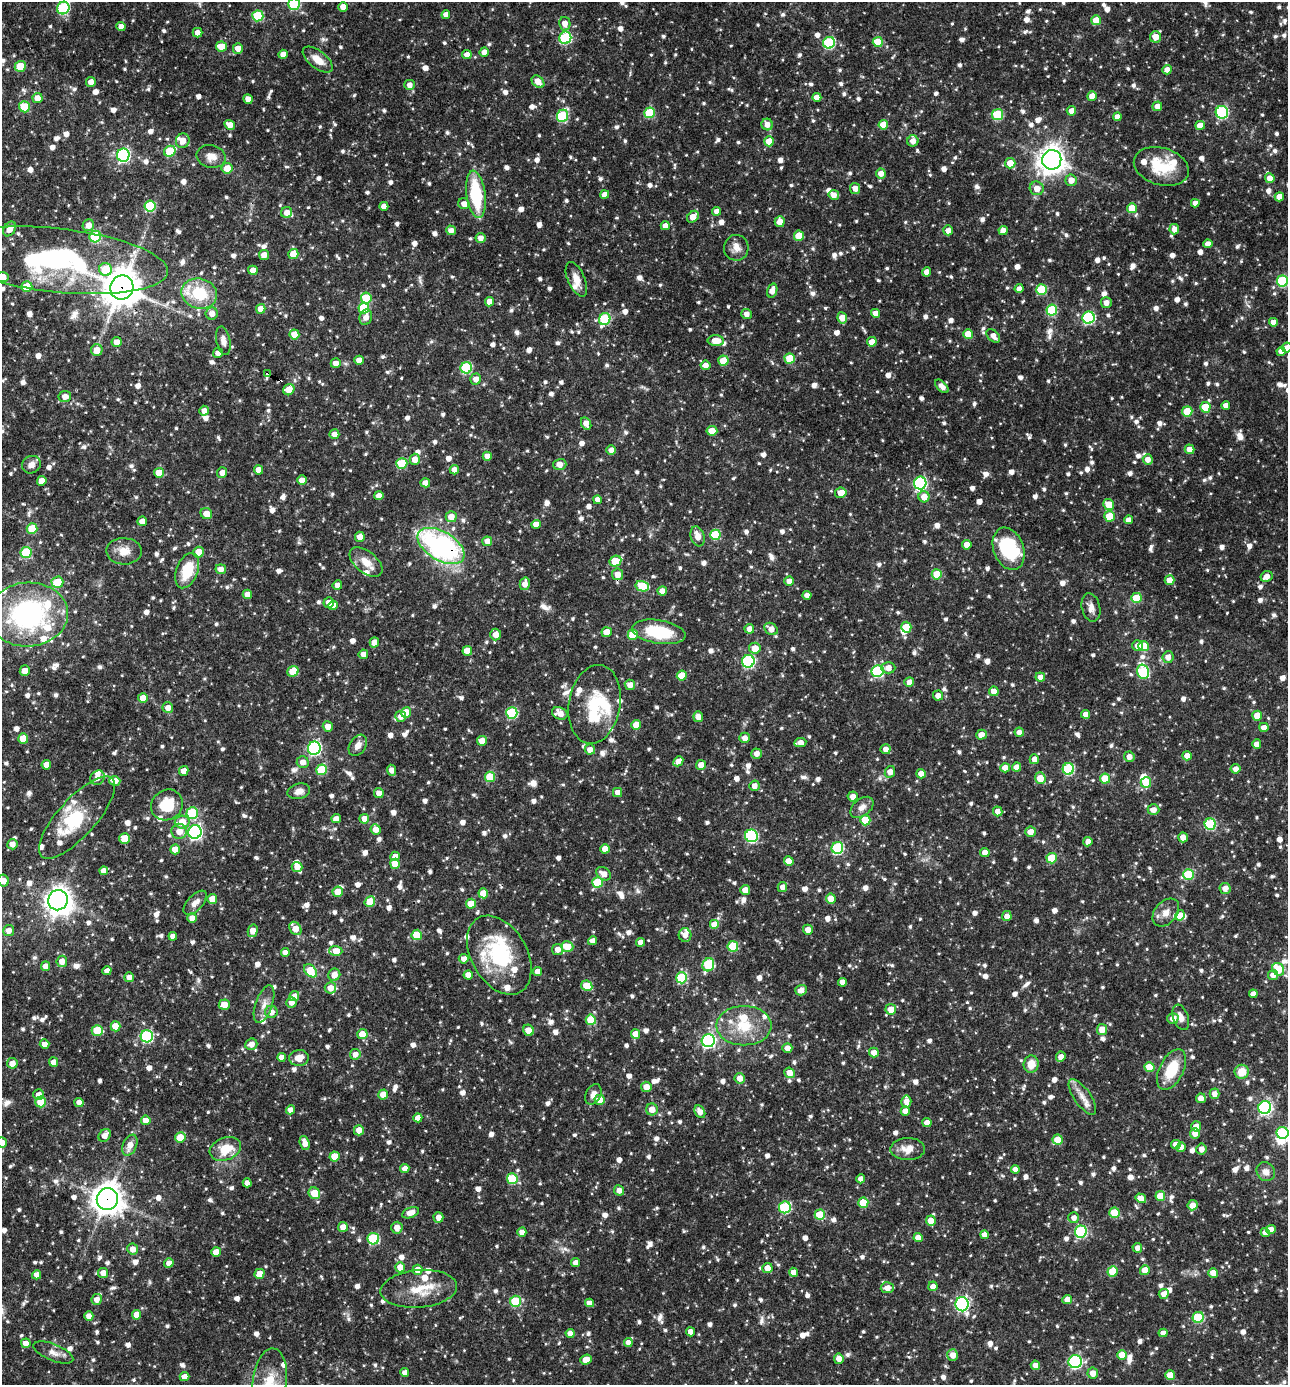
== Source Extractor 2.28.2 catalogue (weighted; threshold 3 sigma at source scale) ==
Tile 11 of 4 x 4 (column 3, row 3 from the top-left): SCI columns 2842-4127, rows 1385-2767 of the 5550 x 5536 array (HDU 1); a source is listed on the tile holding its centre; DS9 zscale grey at full resolution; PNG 1290 x 1387 px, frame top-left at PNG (2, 2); each listed source drawn as its Kron ellipse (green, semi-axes under 4 px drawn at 4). Shown black and unused: <1% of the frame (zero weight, under 3 of 4 exposures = <1% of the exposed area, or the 3 px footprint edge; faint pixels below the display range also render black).
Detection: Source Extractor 2.28.2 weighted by HDU 2 'WHT'; one run over the whole footprint, this tile lists its part. Background 0.0653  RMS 0.0036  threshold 0.0163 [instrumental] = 3 sigma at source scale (4.5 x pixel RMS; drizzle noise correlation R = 1.50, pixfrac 1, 0.05/0.05 arcsec/px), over >= 5 px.
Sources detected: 1470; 7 inside a brighter object's white glare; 3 cosmic-ray / hot-pixel residue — neither listed nor drawn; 46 inside a brighter listed object's ellipse — not listed separately; of the other 1414, all 500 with FLUX_AUTO >= 2.34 (the completeness limit of this list) listed and drawn (914 fainter detections not listed), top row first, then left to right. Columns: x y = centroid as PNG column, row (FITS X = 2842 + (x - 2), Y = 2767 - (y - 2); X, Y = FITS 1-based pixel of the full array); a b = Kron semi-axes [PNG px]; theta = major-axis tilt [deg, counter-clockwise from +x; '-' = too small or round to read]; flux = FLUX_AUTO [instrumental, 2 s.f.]
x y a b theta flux
294 4 6 5 - 35
343 7 5 4 - 3.3
63 8 6 6 - 37
446 15 4 4 - 2.7
258 16 5 5 - 18
1096 20 5 5 - 7
565 24 7 5 -78 3
121 27 4 4 - 2.7
197 33 5 4 - 2.5
1155 37 5 5 - 4.1
565 38 6 6 - 31
878 42 5 5 - 10
829 43 6 5 - 33
221 46 5 5 - 6.6
238 48 5 5 - 3
484 52 5 4 - 2.6
283 54 4 4 - 2.8
467 55 4 4 - 2.5
318 60 18 8 -38 4.7
20 66 6 5 - 10
1167 70 5 4 - 2.4
91 82 5 4 - 2.6
538 82 7 5 -46 3.7
409 85 5 5 - 2.4
1092 96 5 4 - 4.1
817 97 4 4 - 3.3
37 98 5 5 - 4
248 99 5 4 - 2.8
1157 106 5 5 - 2.8
24 107 5 5 - 12
1071 111 5 4 - 2.5
1222 112 6 6 - 44
650 113 5 5 - 18
998 115 5 5 - 21
562 116 6 5 - 31
1117 117 4 4 - 2.7
767 124 6 5 - 2.8
230 125 5 4 - 3.4
883 125 5 5 - 7.5
1200 125 5 4 - 3.8
183 141 7 6 - 3.4
769 141 5 5 - 6.6
913 141 5 5 - 3.1
170 151 6 5 - 15
123 155 6 6 - 64
211 156 14 11 -12 3.6
1052 160 10 9 - 390
1010 163 5 5 - 5.6
1161 166 28 18 -16 15
227 168 5 5 - 4.4
881 173 5 5 - 2.6
1270 178 5 4 - 3.1
1071 180 6 5 - 3.1
855 188 6 5 - 2.9
1037 188 7 7 - 3.2
476 194 24 9 -82 23
604 194 4 4 - 3
834 195 5 5 - 2.5
1279 197 5 4 - 4.2
1195 203 4 4 - 2.4
464 204 5 5 - 2.5
150 206 5 5 - 18
384 206 4 4 - 2.5
1132 208 5 5 - 6.9
717 211 4 4 - 2.4
287 212 5 5 - 2.8
693 217 7 5 46 4.2
780 222 5 5 - 3.2
88 225 6 5 - 3.8
665 226 4 4 - 2.7
10 229 8 5 56 3.3
1174 229 5 5 - 2.6
451 230 5 5 - 2.4
948 230 5 5 - 2.6
1003 231 4 4 - 3.1
799 236 5 5 - 7.9
95 237 6 5 - 27
480 238 5 5 - 2.6
1208 244 5 4 - 2.7
736 248 13 12 - 3.1
293 254 5 5 - 6.2
264 255 5 5 - 2.8
56 260 112 32 -6 86
106 269 6 6 - 10
253 270 5 4 - 2.9
927 272 4 4 - 2.8
2 277 7 5 -1 4.6
576 279 18 8 -66 4
1282 281 5 5 - 27
27 287 5 5 - 12
122 287 12 11 - 790
1019 289 4 4 - 2.5
1041 290 5 5 - 16
772 291 7 5 73 3.3
199 294 18 15 -14 17
366 298 5 5 - 13
489 302 5 4 - 3.1
1106 303 5 5 - 2.4
364 308 5 5 - 14
261 309 5 4 - 3.8
1052 310 5 5 - 22
875 313 4 4 - 3
212 314 6 6 - 3
746 314 5 5 - 2.4
366 317 8 6 71 2.5
842 318 5 4 - 4.6
1089 318 6 6 - 43
605 319 6 5 - 29
1273 322 4 4 - 2.5
294 334 5 5 - 5.2
968 334 5 5 - 7.4
993 336 8 5 -46 2.5
223 341 14 7 -78 2.6
716 341 8 5 -2 4.5
117 342 5 5 - 3.1
872 342 4 4 - 3.9
1287 348 5 5 - 2.4
97 350 6 5 - 4.1
1281 351 4 4 - 2.4
218 353 5 5 - 2.6
790 358 5 5 - 12
359 360 4 4 - 3.2
723 361 5 5 - 8.2
336 363 5 5 - 2.5
705 365 5 5 - 2.5
466 368 6 5 - 29
267 374 4 4 - 11
476 379 5 5 - 2.7
942 386 8 4 -43 2.5
289 390 6 5 - 6.3
65 397 6 5 - 3
1226 405 4 4 - 2.5
1205 407 5 5 - 9.1
204 411 5 4 - 2.7
1187 411 5 5 - 10
586 423 6 5 - 3
712 431 5 5 - 5.9
334 434 5 5 - 2.4
1190 449 5 5 - 3.5
611 450 5 5 - 2.7
487 456 4 4 - 2.4
415 459 5 5 - 3.1
1148 459 5 5 - 2.6
402 463 5 5 - 16
560 464 6 5 - 3.2
31 465 10 8 32 2.4
259 470 4 4 - 3.9
454 470 4 4 - 2.5
222 472 5 5 - 2.4
159 473 5 5 - 6.7
302 480 5 4 - 3.5
42 481 5 4 - 4.1
425 483 5 4 - 2.7
920 483 6 6 - 53
841 493 5 5 - 4.1
379 496 4 4 - 2.6
924 497 5 5 - 4
597 500 4 4 - 2.4
1109 504 5 5 - 7
206 514 6 5 - 4.2
1109 516 5 5 - 8.3
451 517 5 5 - 4.3
1129 520 4 4 - 2.7
142 521 5 4 - 2.6
536 524 4 4 - 3.8
32 528 5 5 - 11
715 535 5 5 - 16
698 536 10 7 -73 3.3
360 537 5 4 - 3.1
487 541 5 5 - 3.3
967 545 5 4 - 3
441 546 26 14 -31 77
1009 549 22 15 -70 23
124 551 18 13 -1 4.8
198 552 5 5 - 4.3
26 553 5 5 - 18
615 561 6 5 - 12
366 562 19 10 -39 4.6
221 569 5 5 - 2.8
187 571 18 10 69 12
618 574 5 5 - 3.6
937 574 5 5 - 9.2
1266 576 6 5 - 2.8
1169 580 5 5 - 4.5
789 581 4 4 - 2.5
57 582 6 5 - 8.9
525 584 6 5 - 2.7
337 585 5 4 - 2.6
642 586 7 5 -14 15
662 591 5 4 - 2.8
247 594 5 4 - 2.5
807 595 4 4 - 2.5
1136 598 5 5 - 9.5
329 602 5 5 - 3.2
333 605 5 4 - 2.8
1091 607 14 9 -77 2.8
28 614 40 32 3 69
906 627 5 5 - 7.1
749 629 5 4 - 2.6
771 629 7 5 -37 2.8
607 632 5 5 - 5.5
659 632 27 11 -9 20
496 634 6 5 - 3.2
633 635 5 5 - 11
374 642 5 4 - 3.8
1137 645 5 5 - 2.5
1144 646 5 5 - 8.6
755 648 5 5 - 4.8
467 651 5 5 - 4.7
363 654 5 4 - 2.6
1168 657 6 5 - 2.5
748 661 6 6 - 44
888 668 7 5 -1 3.1
25 671 5 5 - 2.8
293 671 6 5 - 9.4
878 671 6 6 - 37
1143 672 7 5 -74 29
682 676 5 5 - 7.7
1040 677 5 4 - 2.4
909 682 5 4 - 3
630 685 5 5 - 2.8
994 691 5 4 - 3.5
938 696 5 5 - 2.5
143 698 5 5 - 5
595 704 40 25 80 18
168 708 5 5 - 2.9
406 712 5 5 - 7.1
512 713 6 5 - 30
560 713 8 6 -21 3.7
1086 714 4 4 - 2.6
401 716 5 5 - 2.6
1257 716 5 4 - 6.2
698 717 5 5 - 3.1
636 725 5 4 - 4.7
328 726 5 5 - 3.5
1264 727 5 4 - 2.4
1019 732 5 4 - 2.5
981 735 5 5 - 2.8
23 738 5 5 - 6.8
745 738 5 5 - 2.8
482 741 5 5 - 4
800 743 6 4 8 3
1257 744 4 4 - 3
358 745 11 8 58 2.8
314 748 6 6 - 63
590 749 5 5 - 2.7
885 749 5 5 - 2.5
757 754 5 5 - 2.4
1187 756 5 4 - 3
1129 757 5 5 - 2.7
1034 759 5 4 - 2.8
678 761 5 4 - 2.8
303 762 6 6 - 2.7
46 765 5 4 - 4.2
701 765 5 5 - 3.7
1017 767 4 4 - 3.1
1005 768 5 4 - 4.1
1068 769 6 6 - 32
1236 769 5 5 - 2.6
321 770 5 5 - 16
392 770 5 4 - 2.4
184 771 5 4 - 2.9
890 772 6 5 - 3.5
921 774 5 4 - 4.1
490 777 5 5 - 12
98 778 7 6 - 2.4
1040 778 6 5 - 5.5
1105 779 5 5 - 9.3
115 781 5 5 - 3.3
1146 782 5 5 - 7.4
754 786 5 5 - 2.5
299 791 11 7 15 2.5
617 792 4 4 - 2.4
379 793 5 4 - 2.5
853 796 5 5 - 2.5
167 805 16 14 36 12
862 807 13 8 39 2.8
1153 810 6 5 - 2.7
998 811 5 4 - 2.7
192 813 6 5 - 20
77 818 53 19 48 20
336 819 4 4 - 2.5
364 819 5 5 - 3.3
865 820 5 5 - 11
182 822 7 6 - 6.3
1210 824 5 5 - 27
376 829 5 5 - 3
179 831 7 7 - 3.4
195 832 7 6 - 80
1030 832 5 5 - 3
751 836 6 6 - 43
1183 837 5 5 - 2.9
125 838 5 5 - 9.4
1088 842 5 4 - 2.5
12 844 5 5 - 2.7
837 848 6 5 - 35
175 849 5 4 - 4.7
605 849 5 4 - 4.5
985 853 4 4 - 2.9
395 856 5 4 - 2.8
1052 858 5 5 - 12
789 861 5 5 - 4.7
395 864 5 5 - 6.3
297 867 5 5 - 2.7
104 871 4 4 - 2.5
604 874 8 6 -33 3.4
1188 874 5 5 - 17
3 881 6 5 - 3
597 882 5 5 - 15
782 887 5 5 - 2.5
1225 888 5 5 - 2.7
745 890 5 5 - 2.8
338 892 5 5 - 5.5
483 893 5 5 - 6.6
212 899 5 5 - 5.2
831 899 5 5 - 5.5
58 900 10 9 - 290
370 901 6 5 - 8.1
195 903 15 7 48 2.8
471 904 5 5 - 7.6
1166 913 16 11 49 3.5
1180 915 5 4 - 3.6
1007 916 5 4 - 3.2
192 918 5 5 - 3.2
715 925 5 5 - 6.8
295 928 7 5 -54 4.8
9 930 5 5 - 2.7
808 930 5 5 - 2.6
253 931 6 4 76 3.6
417 935 5 5 - 12
685 935 7 6 - 3
173 936 4 4 - 2.6
592 941 4 4 - 2.4
640 942 4 4 - 2.6
733 946 5 5 - 15
567 947 6 5 - 6.9
557 949 5 5 - 2.4
336 951 6 5 - 5.6
285 953 4 4 - 2.4
499 955 43 28 -60 31
464 959 5 5 - 2.4
62 961 5 5 - 3
708 965 7 5 64 24
45 966 5 4 - 2.9
1278 969 7 5 -48 10
107 971 4 4 - 2.4
311 971 7 5 -47 13
537 971 4 4 - 3.3
334 975 6 6 - 3.4
468 975 4 4 - 2.7
1273 975 5 5 - 2.9
129 977 5 5 - 2.5
682 978 5 5 - 25
842 982 4 4 - 2.5
587 986 6 5 - 9
330 988 6 5 - 3.5
801 990 6 5 - 2.7
1253 994 4 4 - 2.4
294 996 5 5 - 2.7
291 1002 5 5 - 2.6
264 1004 20 8 71 3.3
224 1005 5 5 - 4
891 1009 5 5 - 4.2
271 1012 6 6 - 2.9
1181 1017 13 7 -70 2.8
1173 1018 5 5 - 2.8
591 1020 5 5 - 12
115 1026 5 5 - 6.2
744 1026 27 19 0 13
1102 1029 5 5 - 4.7
97 1030 5 5 - 10
528 1030 6 5 - 4.4
362 1034 5 5 - 4.8
635 1034 5 4 - 4.5
147 1036 6 6 - 42
708 1041 6 6 - 65
45 1044 5 4 - 2.4
251 1044 6 5 - 3
787 1048 5 5 - 2.7
874 1053 5 5 - 3
355 1054 5 5 - 2.8
281 1057 4 4 - 2.4
1061 1057 5 4 - 2.4
299 1058 10 8 9 3.8
53 1062 5 4 - 3
12 1063 5 5 - 2.9
1031 1064 9 7 78 5
1149 1067 5 5 - 7
1172 1070 22 12 63 12
1242 1072 7 7 - 6
789 1073 5 5 - 3.4
740 1078 5 5 - 3
646 1087 5 5 - 4
383 1094 5 5 - 5.5
593 1094 11 7 63 2.4
1214 1094 5 5 - 2.6
39 1095 5 5 - 3.1
1082 1097 21 8 -55 3.8
1201 1098 5 4 - 2.5
600 1100 5 5 - 3.9
906 1101 6 5 - 2.8
41 1102 5 5 - 7.1
79 1102 4 4 - 2.5
1265 1108 6 6 - 66
652 1109 6 6 - 4
290 1110 4 4 - 2.6
905 1111 4 4 - 3.2
700 1112 7 5 -62 2.7
418 1118 4 4 - 2.9
146 1120 5 5 - 3.7
927 1123 4 4 - 3.3
1196 1126 5 5 - 3
359 1130 5 5 - 3.1
1195 1133 5 5 - 2.5
1283 1133 6 6 - 31
105 1135 7 5 54 3
180 1137 5 5 - 7.2
1057 1140 5 5 - 6.3
2 1142 5 5 - 3.1
305 1143 7 4 -71 3
130 1145 11 7 66 3.8
1176 1145 5 4 - 2.9
1181 1147 5 4 - 2.7
225 1149 16 11 20 8.5
908 1149 17 11 2 4.3
1201 1149 5 5 - 2.4
334 1156 5 5 - 6.5
405 1169 4 4 - 2.7
1015 1169 4 4 - 2.7
1266 1172 10 9 - 2.6
512 1179 5 5 - 19
861 1179 4 4 - 2.4
247 1183 4 4 - 2.4
619 1190 5 5 - 2.6
314 1193 6 5 - 7.8
1160 1196 5 5 - 7.1
1141 1198 5 4 - 3.4
107 1199 11 10 - 480
863 1203 5 5 - 9.6
1193 1205 5 5 - 3.4
785 1207 6 6 - 28
411 1213 9 5 21 3.2
1114 1213 5 5 - 9.2
820 1215 5 5 - 13
438 1217 5 5 - 2.6
1074 1218 5 5 - 2.4
931 1221 5 5 - 4.3
343 1227 5 5 - 3.6
397 1228 6 5 - 3.2
1271 1230 5 4 - 2.7
522 1232 4 4 - 2.9
1081 1232 6 6 - 37
1265 1233 5 4 - 2.4
984 1235 4 4 - 2.6
918 1238 4 4 - 3.7
373 1239 6 5 - 28
1137 1248 5 4 - 2.4
133 1249 5 5 - 2.7
216 1252 5 4 - 4
169 1263 5 4 - 2.7
576 1263 4 4 - 2.6
400 1267 5 5 - 3.1
767 1268 5 5 - 3.9
418 1270 5 5 - 4.4
1145 1270 5 5 - 6
1113 1271 5 5 - 8.9
793 1272 4 4 - 2.4
103 1273 5 5 - 3.3
1213 1273 5 5 - 5.5
260 1274 5 4 - 4.7
37 1275 4 4 - 2.6
933 1286 4 4 - 2.8
887 1288 6 5 - 3.3
419 1289 38 19 5 12
1164 1294 5 5 - 2.5
97 1299 5 5 - 2.5
1067 1299 5 4 - 2.7
515 1301 5 5 - 18
589 1303 4 4 - 2.6
962 1304 7 6 - 64
136 1315 5 4 - 4.3
89 1316 4 4 - 2.8
1198 1317 5 5 - 21
691 1332 4 4 - 2.5
570 1333 4 4 - 2.7
1163 1333 4 4 - 2.3
628 1342 4 4 - 2.7
26 1343 5 4 - 2.6
53 1353 21 8 -22 3.1
953 1355 6 5 - 3
1122 1355 5 4 - 5.6
839 1359 5 5 - 2.6
586 1360 6 4 21 4.5
1075 1362 7 6 - 55
1035 1365 5 4 - 3.2
405 1372 4 4 - 2.5
1093 1373 5 5 - 3.3
1170 1375 5 5 - 6.4
184 1377 5 4 - 3.3
270 1381 32 17 83 15
Overlapping masked pixels (flux is a lower limit): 5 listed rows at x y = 56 260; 122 287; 267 374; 441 546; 107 1199
Isophote crosses this tile's border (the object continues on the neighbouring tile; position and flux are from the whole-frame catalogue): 10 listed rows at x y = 294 4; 63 8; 56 260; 2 277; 1287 348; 28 614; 3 881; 1283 1133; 2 1142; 270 1381